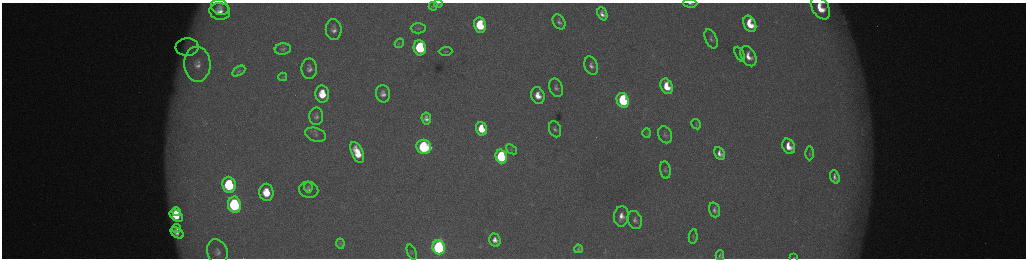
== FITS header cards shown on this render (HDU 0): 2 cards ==
NAXIS1  =                 2048 /fastest changing axis
NAXIS2  =                  512 /next to fastest changing axis

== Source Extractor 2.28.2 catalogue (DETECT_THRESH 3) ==
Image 2048 x 512 px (HDU 0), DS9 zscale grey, zoomed out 1/2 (1 PNG px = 2 x 2 image px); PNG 1028 x 260 px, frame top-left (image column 1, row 511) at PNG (2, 3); each listed source drawn as its Kron ellipse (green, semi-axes under 4 px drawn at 4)
Background 173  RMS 1.9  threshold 5.8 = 3 sigma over >= 5 px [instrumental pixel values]
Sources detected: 73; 4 cannot appear on this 1/2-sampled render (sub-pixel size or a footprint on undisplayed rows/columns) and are neither listed nor drawn; the other 69 listed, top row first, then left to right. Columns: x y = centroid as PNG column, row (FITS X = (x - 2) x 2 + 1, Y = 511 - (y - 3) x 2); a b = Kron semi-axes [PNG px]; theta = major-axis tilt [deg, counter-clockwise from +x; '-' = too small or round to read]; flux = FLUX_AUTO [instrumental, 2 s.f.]
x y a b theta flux
690 3 7 3 -3 980
438 4 4 2 - 380
433 6 4 3 - 390
220 7 9 7 -28 2300
820 8 13 8 -57 12000
220 11 10 8 -7 4100
602 14 7 4 -67 2600
559 22 8 6 -61 1500
750 24 9 6 -65 12000
480 25 7 6 - 23000
418 28 7 5 -1 1000
334 29 10 8 -89 2800
711 39 10 5 -65 1400
399 43 5 3 - 560
187 47 11 9 2 4100
420 48 7 6 - 38000
283 49 8 5 6 1200
446 51 7 4 3 600
740 54 8 4 -63 750
749 56 11 7 -62 5000
197 64 17 13 -87 8800
591 66 9 6 -69 2100
309 69 10 7 90 2500
239 71 7 4 33 810
283 77 4 3 - 390
667 86 8 6 -66 9900
556 88 9 6 -68 1700
322 94 8 6 -86 11000
383 94 9 7 -79 2700
538 95 8 6 -71 6100
623 100 7 6 - 42000
316 116 9 7 89 1700
426 118 6 4 -83 2300
696 124 5 3 - 470
481 129 7 5 -75 11000
555 129 8 6 -70 1400
647 133 5 4 - 460
316 135 11 6 -18 1600
665 135 9 6 -68 1300
789 146 8 6 -64 6700
424 147 7 7 - 59000
511 149 6 3 -38 570
357 152 11 5 -66 10000
720 153 7 5 -62 3000
809 153 7 3 89 520
501 156 7 5 -73 51000
665 170 8 5 -82 1100
835 177 7 4 -71 1900
229 185 8 6 -83 36000
308 187 5 4 - 720
309 190 9 8 - 2200
266 192 8 7 - 12000
234 205 8 6 -81 62000
715 210 7 5 -72 1700
176 212 5 3 - 4000
176 216 7 5 -39 10000
621 216 10 7 84 4300
635 220 9 7 -71 1800
177 228 4 3 - 1400
177 233 7 4 -34 2800
693 236 7 3 84 630
495 240 6 5 - 3100
340 244 5 4 - 600
439 247 7 6 - 130000
578 249 4 3 - 650
217 252 12 10 -70 3300
412 252 8 3 -69 520
720 255 5 3 - 940
794 258 3 2 - 270
At the frame edge (FLAGS 8, measured only in part): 4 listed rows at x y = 690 3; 820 8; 720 255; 794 258
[4 sub-pixel or undisplayed-footprint detections neither listed nor drawn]